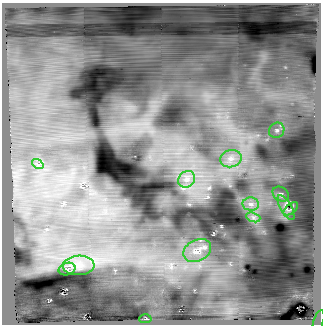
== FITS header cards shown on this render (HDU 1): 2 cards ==
NAXIS1  =                  319
NAXIS2  =                  322

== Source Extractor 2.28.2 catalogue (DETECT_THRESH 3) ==
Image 319 x 322 px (HDU 1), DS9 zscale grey, 1 PNG px = 1 image px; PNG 323 x 326 px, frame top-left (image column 1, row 322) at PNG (2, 3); each listed source drawn as its Kron ellipse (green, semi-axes under 4 px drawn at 4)
Background 270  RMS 10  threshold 30.6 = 3 sigma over >= 5 px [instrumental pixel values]
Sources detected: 14; all 14 listed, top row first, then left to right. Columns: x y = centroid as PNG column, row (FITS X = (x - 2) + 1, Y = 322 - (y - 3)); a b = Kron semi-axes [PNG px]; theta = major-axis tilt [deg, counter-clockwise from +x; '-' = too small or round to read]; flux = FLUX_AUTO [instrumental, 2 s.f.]
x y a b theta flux
277 130 8 7 - 2400
231 159 11 8 14 5200
38 164 6 4 -35 890
187 179 9 7 42 3400
281 194 9 6 -36 1800
251 204 8 6 -2 2800
286 208 14 5 -60 3200
291 209 8 4 40 1200
253 217 7 4 -18 1800
197 251 14 10 26 5600
79 265 16 10 2 8300
67 269 8 6 14 1900
145 319 6 3 3 740
318 322 12 5 73 2100